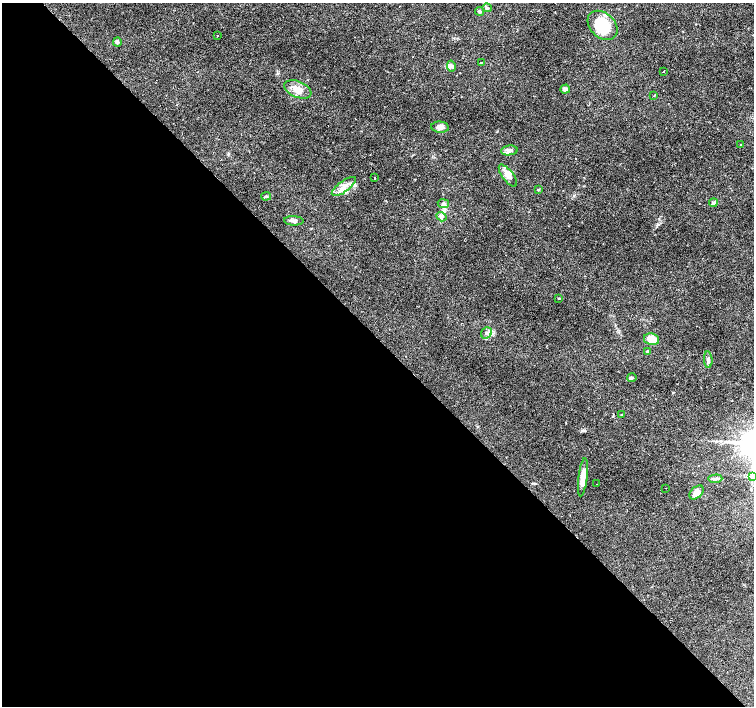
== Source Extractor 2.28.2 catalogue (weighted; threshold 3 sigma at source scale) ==
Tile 9 of 4 x 4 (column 1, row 3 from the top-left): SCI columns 5-1508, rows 1622-3029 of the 6018 x 5993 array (HDU 1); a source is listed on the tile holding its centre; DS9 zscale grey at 2 x 2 block average (1 PNG px = mean of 2 x 2 image px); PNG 756 x 708 px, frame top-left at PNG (2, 3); each listed source drawn as its Kron ellipse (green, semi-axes under 4 px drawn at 4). Shown black and unused: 52% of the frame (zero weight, under 2 of 3 exposures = <1% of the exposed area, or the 3 px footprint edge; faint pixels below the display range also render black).
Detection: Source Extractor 2.28.2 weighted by HDU 2 'WHT'; one run over the whole footprint, this tile lists its part. Background 0.067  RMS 0.0058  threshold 0.0263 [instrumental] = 3 sigma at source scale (4.5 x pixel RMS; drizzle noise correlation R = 1.50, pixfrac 1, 0.0396/0.0396 arcsec/px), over >= 5 px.
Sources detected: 40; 2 cosmic-ray / hot-pixel residue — neither listed nor drawn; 2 inside a brighter listed object's ellipse — not listed separately; the other 36 listed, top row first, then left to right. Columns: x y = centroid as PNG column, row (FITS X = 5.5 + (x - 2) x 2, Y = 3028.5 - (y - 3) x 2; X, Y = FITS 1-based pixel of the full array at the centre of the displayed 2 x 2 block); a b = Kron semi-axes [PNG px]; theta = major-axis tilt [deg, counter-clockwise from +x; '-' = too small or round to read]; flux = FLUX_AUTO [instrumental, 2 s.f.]
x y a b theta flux
487 8 5 3 - 1.6
480 11 4 3 - 2
603 25 17 12 -44 52
218 36 2 2 - 2.2
117 42 4 3 - 1.8
481 62 2 2 - 3
451 66 5 3 - 2.8
663 71 2 2 - 5.2
298 89 14 8 -23 15
565 89 5 4 - 4.5
654 96 2 2 - 1.9
440 127 9 5 -4 6.6
741 144 2 2 - 0.96
509 150 8 5 6 5.6
508 176 13 5 -52 9
375 178 2 2 - 3
344 186 14 5 37 10
539 190 4 2 - 1.1
266 196 5 3 - 1.6
713 203 4 3 - 2.6
443 204 6 4 -10 2.7
441 217 5 4 - 3.6
294 221 10 4 -3 4.4
559 298 3 2 - 0.85
486 333 6 5 - 4.5
652 339 8 6 -12 20
647 351 4 3 - 1.6
708 360 8 3 -85 3.1
632 378 4 3 - 1.8
621 415 2 2 - 3.3
752 476 4 2 - 1.8
583 477 19 4 83 15
715 479 7 3 3 2.4
597 484 2 2 - 2.4
666 488 2 2 - 1.1
696 492 8 5 43 11
Diffuse or blended objects may show on this block-average render without a row.